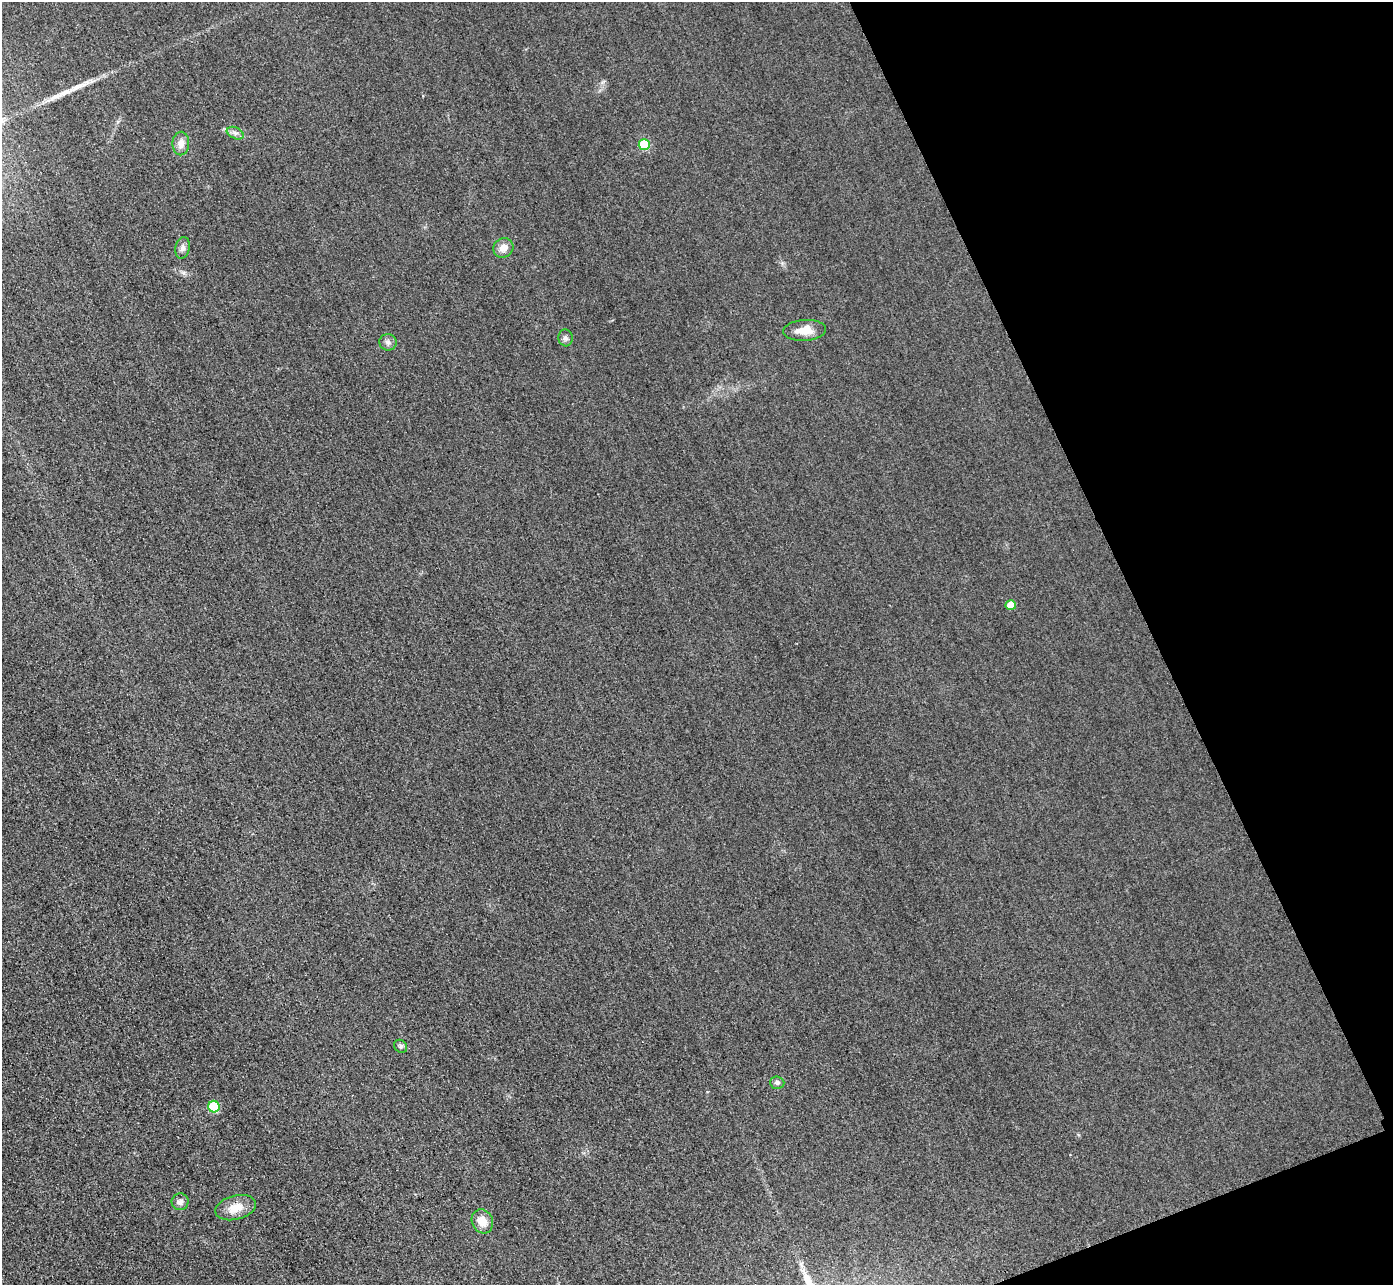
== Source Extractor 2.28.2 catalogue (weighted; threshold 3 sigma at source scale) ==
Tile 12 of 4 x 4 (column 4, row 3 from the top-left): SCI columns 4204-5594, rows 1590-2872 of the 5625 x 5613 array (HDU 1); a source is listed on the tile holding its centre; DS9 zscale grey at full resolution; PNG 1395 x 1287 px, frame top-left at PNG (2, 2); each listed source drawn as its Kron ellipse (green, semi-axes under 4 px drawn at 4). Shown black and unused: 19% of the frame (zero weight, under 3 of 4 exposures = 3% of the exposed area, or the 3 px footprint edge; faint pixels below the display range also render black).
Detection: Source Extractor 2.28.2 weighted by HDU 2 'WHT'; one run over the whole footprint, this tile lists its part. Background 0.0651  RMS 0.019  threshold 0.0834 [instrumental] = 3 sigma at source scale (4.5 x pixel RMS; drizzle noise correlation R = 1.50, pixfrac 1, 0.05/0.05 arcsec/px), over >= 5 px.
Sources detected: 16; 1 long thin detection or spike segment (spike, bleed or trail) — neither listed nor drawn; the other 15 listed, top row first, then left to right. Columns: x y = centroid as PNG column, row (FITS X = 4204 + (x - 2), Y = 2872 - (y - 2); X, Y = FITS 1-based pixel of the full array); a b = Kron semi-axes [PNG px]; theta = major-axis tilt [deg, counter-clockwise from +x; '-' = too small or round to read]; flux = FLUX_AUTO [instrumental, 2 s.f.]
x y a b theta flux
235 133 9 5 -24 6
181 144 12 8 88 14
644 145 5 5 - 91
183 248 11 7 78 7.2
503 248 10 9 - 14
804 330 21 10 4 26
565 338 8 7 - 5.5
388 342 8 8 - 6.8
1011 605 5 5 - 28
401 1046 7 6 - 3.7
777 1083 7 6 - 5.2
214 1107 6 5 - 100
180 1202 8 8 - 8.5
236 1208 21 12 14 29
482 1221 12 10 -64 23